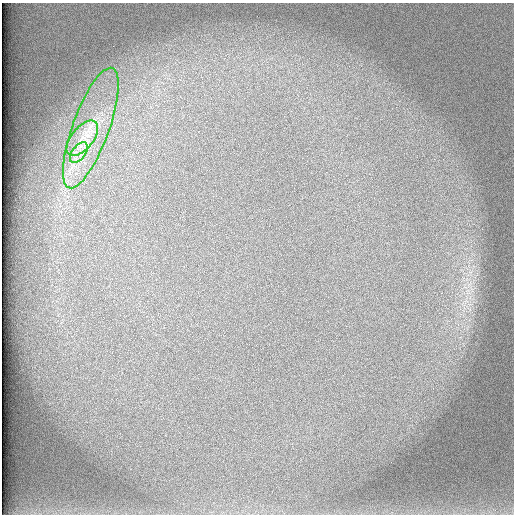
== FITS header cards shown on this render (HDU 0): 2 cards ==
NAXIS1  =                  512 /
NAXIS2  =                  512 /

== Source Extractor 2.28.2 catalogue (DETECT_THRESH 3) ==
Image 512 x 512 px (HDU 0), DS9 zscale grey, 1 PNG px = 1 image px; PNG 516 x 516 px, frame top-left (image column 1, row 512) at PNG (2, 3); each listed source drawn as its Kron ellipse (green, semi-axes under 4 px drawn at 4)
Background 100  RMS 3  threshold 8.86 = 3 sigma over >= 5 px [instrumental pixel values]
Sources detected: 3; all 3 listed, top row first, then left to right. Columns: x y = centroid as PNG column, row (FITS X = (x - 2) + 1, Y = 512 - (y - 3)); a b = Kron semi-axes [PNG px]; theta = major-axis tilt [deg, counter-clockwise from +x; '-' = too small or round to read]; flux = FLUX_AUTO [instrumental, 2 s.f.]
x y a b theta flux
91 128 64 18 70 12000
82 138 21 11 51 3800
79 153 12 6 51 1700